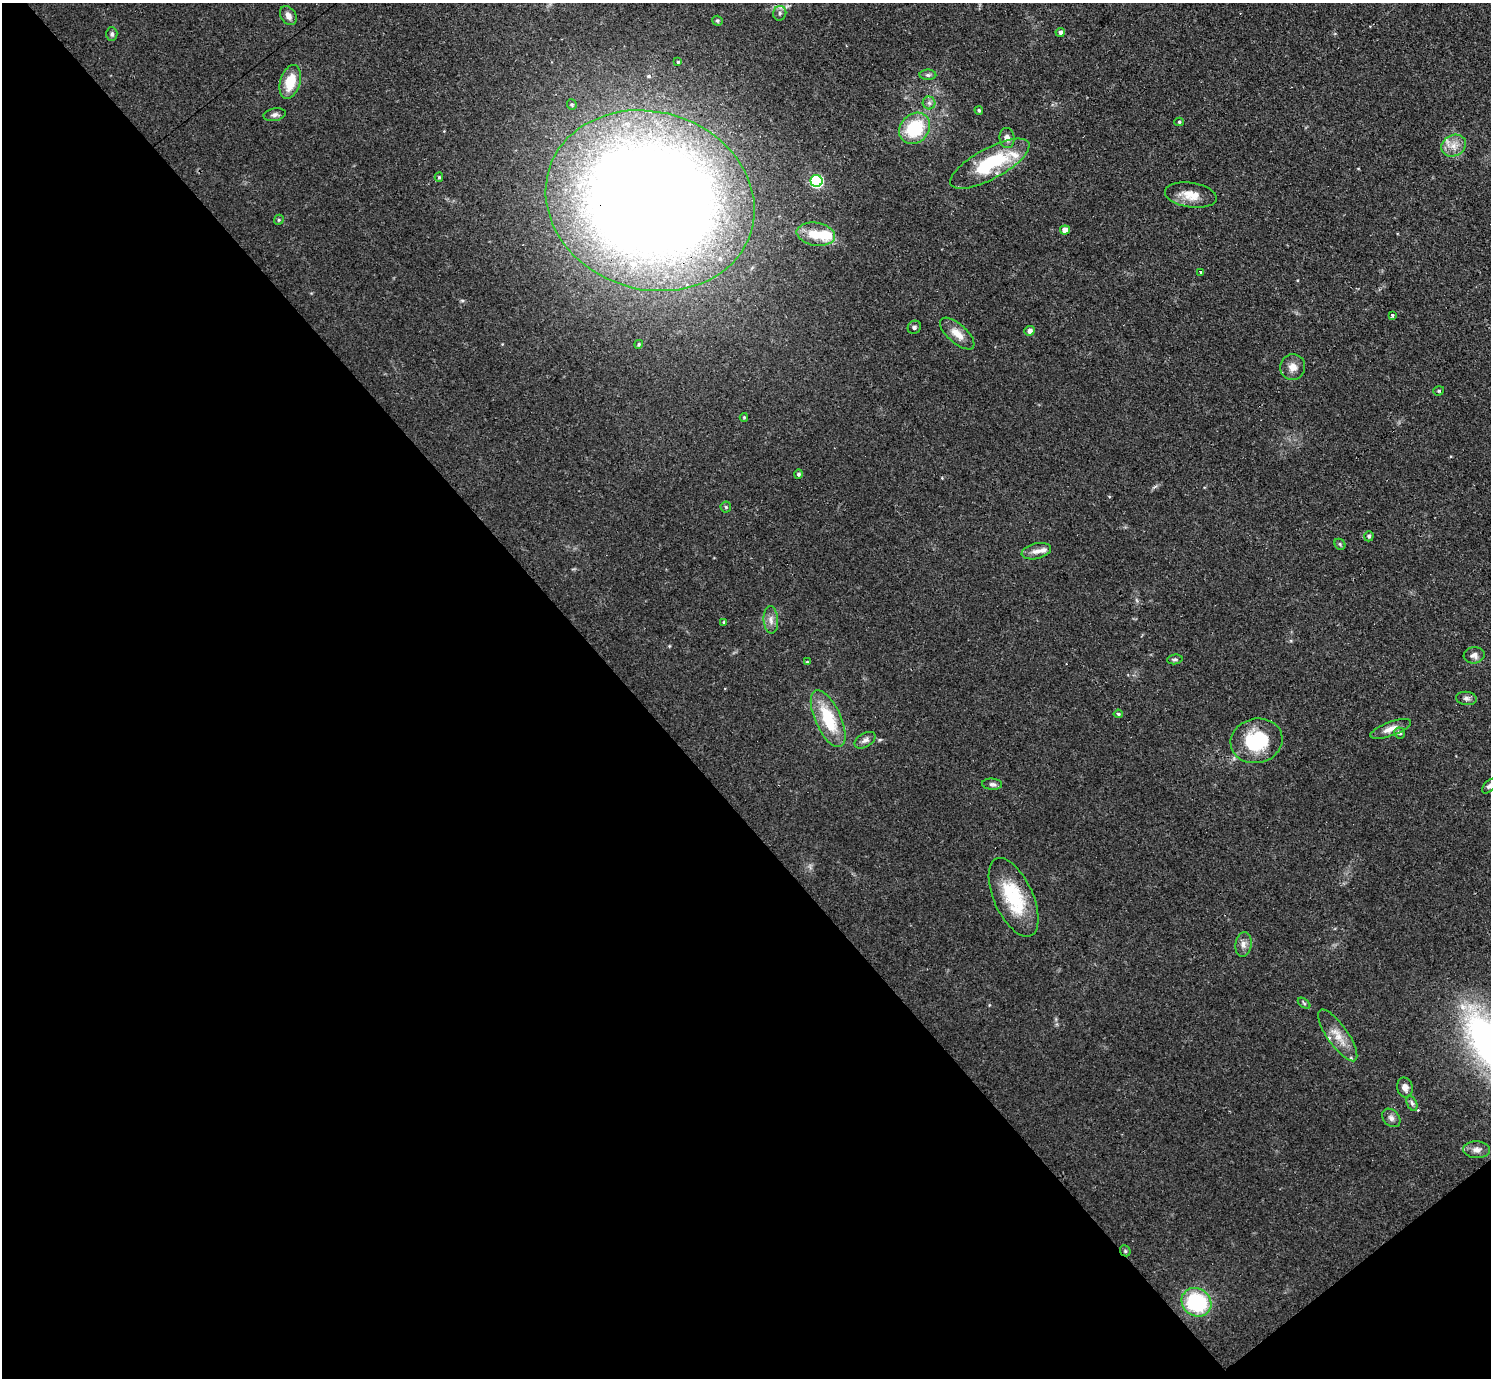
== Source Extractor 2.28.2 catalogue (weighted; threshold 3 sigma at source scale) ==
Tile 14 of 4 x 4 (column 2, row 4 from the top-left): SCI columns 1553-3041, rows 330-1705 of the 6126 x 6131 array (HDU 1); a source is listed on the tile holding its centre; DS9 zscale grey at full resolution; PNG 1493 x 1380 px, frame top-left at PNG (2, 3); each listed source drawn as its Kron ellipse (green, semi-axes under 4 px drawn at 4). Shown black and unused: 44% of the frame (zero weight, under 3 of 4 exposures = <1% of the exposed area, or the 3 px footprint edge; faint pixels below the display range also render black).
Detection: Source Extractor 2.28.2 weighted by HDU 2 'WHT'; one run over the whole footprint, this tile lists its part. Background 0.0738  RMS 0.006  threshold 0.027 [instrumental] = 3 sigma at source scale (4.5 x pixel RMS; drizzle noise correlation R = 1.50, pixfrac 1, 0.05/0.05 arcsec/px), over >= 5 px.
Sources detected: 69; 1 inside a brighter object's white glare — neither listed nor drawn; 6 inside a brighter listed object's ellipse — not listed separately; the other 62 listed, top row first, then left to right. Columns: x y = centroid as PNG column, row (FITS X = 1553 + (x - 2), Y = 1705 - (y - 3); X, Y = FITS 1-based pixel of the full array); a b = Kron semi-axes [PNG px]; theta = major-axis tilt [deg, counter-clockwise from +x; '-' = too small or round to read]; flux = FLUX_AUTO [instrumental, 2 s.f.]
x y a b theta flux
780 13 7 6 - 1.7
288 16 10 7 -57 3.4
717 21 5 5 - 1
1060 32 4 4 - 2
112 34 7 5 -89 1.5
678 62 3 3 - 0.63
928 75 8 5 -1 1.5
290 82 17 10 74 15
929 103 6 6 - 1.7
572 104 5 5 - 0.93
979 110 4 3 - 0.84
275 115 11 6 11 2.2
1179 122 5 4 - 0.9
915 128 17 14 46 33
1007 138 10 7 -83 3.1
1454 146 13 10 27 6.4
990 164 44 15 28 41
439 177 4 4 - 0.79
816 181 6 6 - 79
1191 195 26 12 -9 10
650 201 106 89 -18 1400
279 220 5 4 - 0.92
1065 230 5 4 - 4.8
816 234 19 11 -9 13
1200 272 3 3 - 2
1392 315 4 3 - 1.1
914 327 7 6 - 1.5
1030 331 5 5 - 2.5
957 334 21 9 -42 7.2
639 344 4 4 - 0.82
1293 367 13 12 - 5.3
1439 391 5 4 - 0.88
744 417 4 3 - 0.73
799 474 5 4 - 1.5
726 507 5 5 - 0.77
1369 536 5 4 - 1.1
1340 544 6 5 - 0.86
1036 551 15 7 13 4.1
771 620 14 7 -86 3.7
724 622 4 3 - 0.78
1474 655 10 8 7 3.2
1175 659 8 5 5 1.1
807 662 3 3 - 0.59
1466 698 10 6 -6 2.2
1118 714 4 4 - 0.92
828 719 31 13 -66 28
1391 729 21 7 21 5.3
1400 733 5 5 - 1.5
865 740 11 7 30 2.6
1256 741 26 22 12 35
992 784 10 5 -4 1.8
1489 786 9 5 48 1.6
1013 897 42 19 -66 37
1243 944 12 8 82 3.5
1304 1003 7 4 -38 0.88
1338 1035 31 10 -55 9.4
1405 1087 10 8 -76 3.4
1412 1103 8 5 -68 1.3
1391 1118 10 7 -46 2.5
1476 1150 13 8 -3 3.6
1125 1251 6 5 - 0.87
1196 1302 15 13 -37 52
Overlapping masked pixels (flux is a lower limit): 3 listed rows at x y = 650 201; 1256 741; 1125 1251
Isophote crosses this tile's border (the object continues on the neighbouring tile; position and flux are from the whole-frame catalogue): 1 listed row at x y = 1489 786